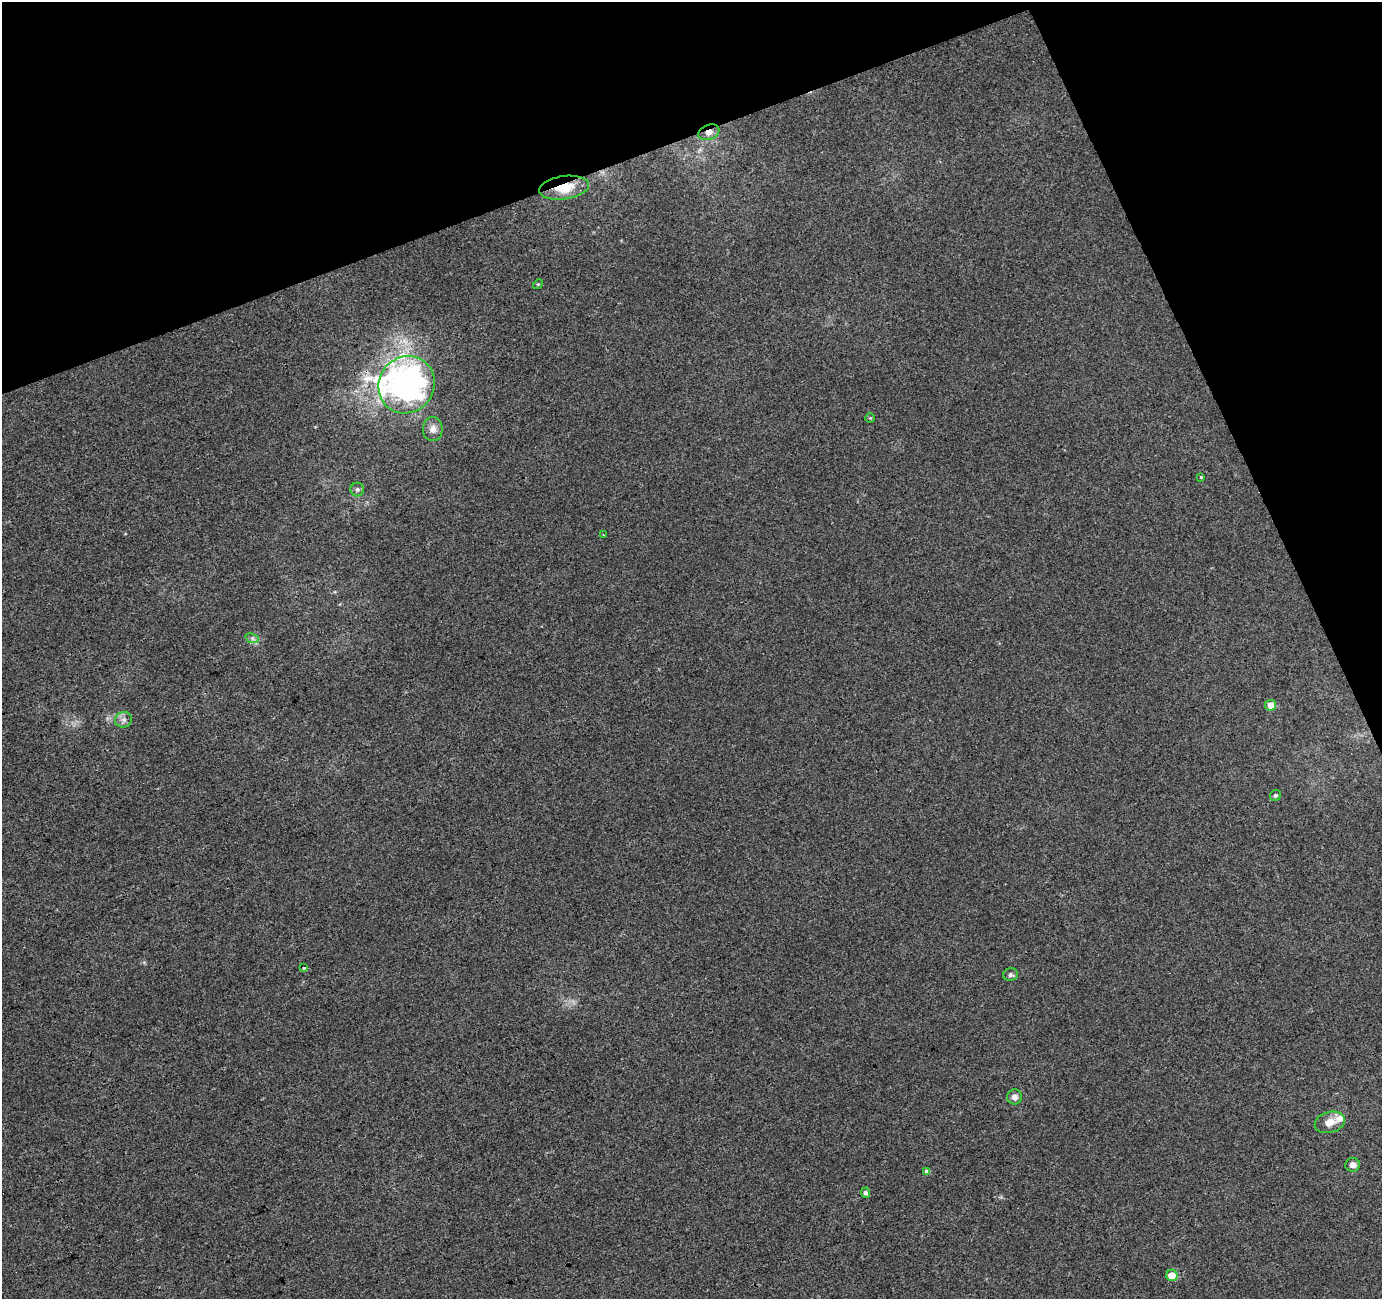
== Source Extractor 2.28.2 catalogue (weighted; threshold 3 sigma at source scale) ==
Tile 3 of 4 x 4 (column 3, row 1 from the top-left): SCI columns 2816-4195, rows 3995-5291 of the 5633 x 5451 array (HDU 1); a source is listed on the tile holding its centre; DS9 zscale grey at full resolution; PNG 1384 x 1301 px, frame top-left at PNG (2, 2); each listed source drawn as its Kron ellipse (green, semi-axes under 4 px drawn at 4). Shown black and unused: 19% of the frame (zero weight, under 3 of 4 exposures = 5% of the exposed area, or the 3 px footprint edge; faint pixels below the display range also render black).
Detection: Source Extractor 2.28.2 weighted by HDU 2 'WHT'; one run over the whole footprint, this tile lists its part. Background 0.00134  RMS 0.0035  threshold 0.0158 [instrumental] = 3 sigma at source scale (4.5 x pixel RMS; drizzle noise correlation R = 1.50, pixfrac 1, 0.0396/0.0396 arcsec/px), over >= 5 px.
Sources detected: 23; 2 inside a brighter listed object's ellipse — not listed separately; the other 21 listed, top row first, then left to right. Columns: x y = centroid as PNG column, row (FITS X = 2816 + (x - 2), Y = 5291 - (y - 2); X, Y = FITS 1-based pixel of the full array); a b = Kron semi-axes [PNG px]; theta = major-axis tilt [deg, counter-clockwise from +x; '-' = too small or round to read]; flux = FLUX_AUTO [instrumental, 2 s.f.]
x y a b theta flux
709 132 11 7 22 2.2
564 188 25 11 8 10
538 284 5 4 - 0.38
407 385 29 27 53 100
870 418 5 4 - 0.36
433 429 12 10 -89 2.3
1201 477 3 3 - 0.32
357 489 7 7 - 0.94
603 535 2 2 - 0.24
252 638 7 4 -19 0.87
1271 705 5 5 - 3.9
124 720 8 7 - 1.4
1275 796 6 5 - 0.6
304 968 3 3 - 0.78
1010 975 7 6 - 0.88
1014 1097 7 7 - 1.8
1330 1122 15 10 16 3.9
1353 1165 7 6 - 1.9
926 1171 3 3 - 3.3
866 1193 5 4 - 1
1172 1275 6 5 - 6.1
Overlapping masked pixels (flux is a lower limit): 2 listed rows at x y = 709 132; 564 188